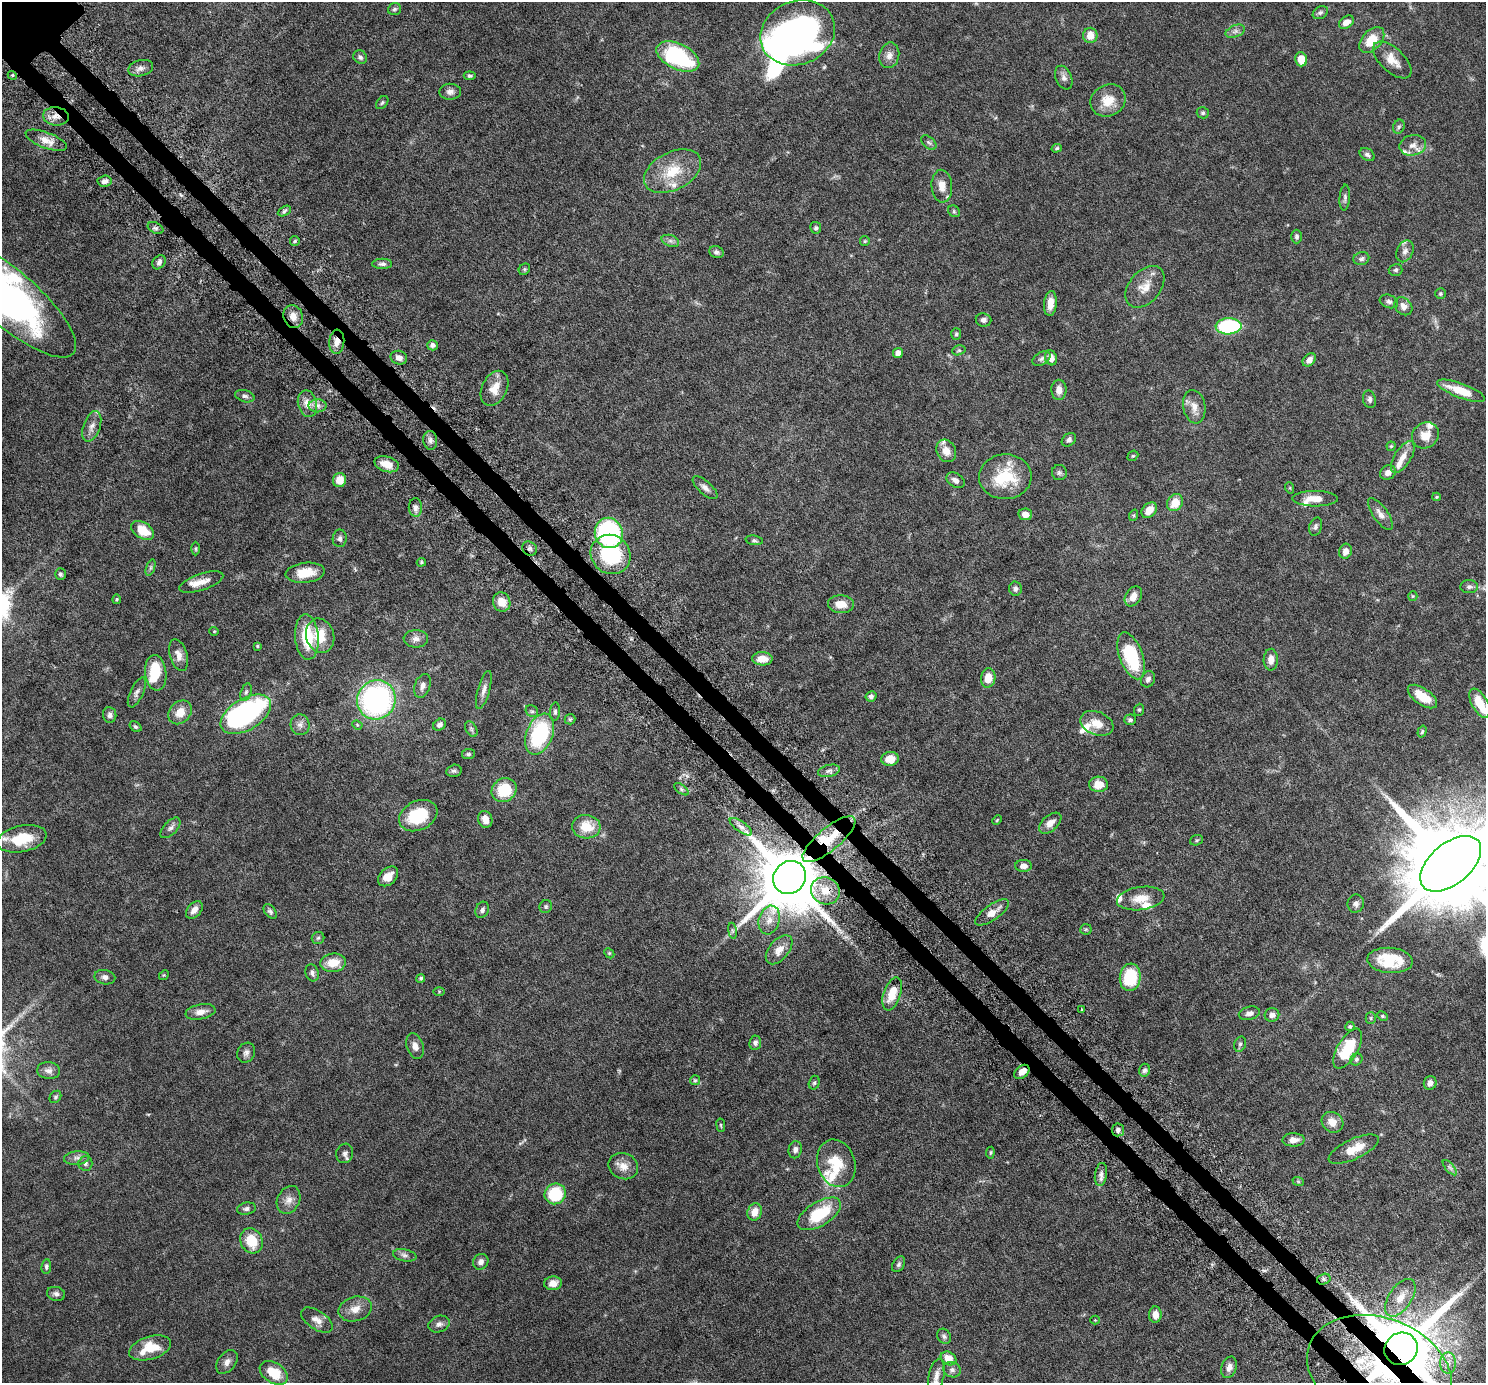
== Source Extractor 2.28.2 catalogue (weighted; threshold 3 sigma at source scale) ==
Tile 6 of 4 x 4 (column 2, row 2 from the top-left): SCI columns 1555-3038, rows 3109-4489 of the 6076 x 6075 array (HDU 1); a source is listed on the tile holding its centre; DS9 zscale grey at full resolution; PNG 1488 x 1385 px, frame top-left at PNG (2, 2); each listed source drawn as its Kron ellipse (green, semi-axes under 4 px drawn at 4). Shown black and unused: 3% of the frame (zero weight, under 6 of 12 exposures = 4% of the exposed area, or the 3 px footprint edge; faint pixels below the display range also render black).
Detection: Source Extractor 2.28.2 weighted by HDU 2 'WHT'; one run over the whole footprint, this tile lists its part. Background 0.0542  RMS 0.0019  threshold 0.00759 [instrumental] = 3 sigma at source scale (4.09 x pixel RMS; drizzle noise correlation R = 1.36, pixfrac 0.8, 0.05/0.05 arcsec/px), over >= 5 px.
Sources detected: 285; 5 inside a brighter object's white glare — neither listed nor drawn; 18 inside a brighter listed object's ellipse — not listed separately; the other 262 listed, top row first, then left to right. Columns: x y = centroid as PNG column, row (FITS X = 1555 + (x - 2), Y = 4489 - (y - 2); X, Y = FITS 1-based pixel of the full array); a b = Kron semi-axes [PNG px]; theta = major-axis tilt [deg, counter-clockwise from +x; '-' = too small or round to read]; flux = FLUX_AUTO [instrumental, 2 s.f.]
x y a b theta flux
394 9 7 6 - 0.32
1320 13 8 6 32 0.44
1346 22 8 5 36 1.2
1235 31 10 6 21 0.63
798 33 38 31 22 61
1090 35 7 7 - 2
1372 40 15 9 47 3.5
889 55 13 10 77 1.1
678 56 23 12 -26 17
360 57 7 6 - 0.46
1301 59 7 5 -77 2.7
1392 60 24 12 -43 2.4
141 68 13 8 14 0.85
12 75 4 3 - 0.24
470 76 6 4 -6 0.29
1064 78 12 8 -67 0.73
450 92 11 8 1 0.77
1108 100 18 15 29 3.1
382 102 7 5 50 0.3
1203 113 6 5 - 0.33
56 116 13 9 -6 1.4
1399 127 7 5 69 0.35
46 140 22 8 -21 1.7
929 143 9 5 -41 0.39
1413 145 13 10 12 1.2
1057 148 5 4 - 0.25
1367 155 8 6 -33 0.49
673 171 30 19 27 5.5
105 181 7 5 4 0.6
942 186 16 10 -86 1.8
1345 198 13 5 86 0.5
284 211 7 4 29 0.32
954 211 6 5 - 0.27
155 228 8 5 -26 0.39
816 228 6 5 - 0.31
1297 237 7 5 90 0.4
295 241 5 4 - 0.24
670 241 9 5 -19 0.52
865 241 5 4 - 0.21
1405 251 11 8 66 0.82
716 252 7 6 - 0.47
1361 259 8 6 16 0.47
159 262 8 6 52 0.55
382 264 10 5 1 0.53
524 269 6 5 - 0.27
1396 270 7 6 - 0.32
1145 287 24 15 50 2.5
1440 294 5 5 - 0.24
9 298 85 27 -41 58
1389 301 9 6 -19 0.5
1050 303 12 6 85 1.6
1403 306 10 8 -47 0.94
293 316 12 9 -70 1.4
983 320 8 6 -8 0.56
1229 326 13 8 2 14
956 334 6 5 - 0.27
337 342 12 7 86 1.3
432 345 5 5 - 0.55
959 350 7 5 16 0.26
898 353 5 5 - 0.82
399 358 8 6 -16 0.96
1051 358 7 6 - 1.3
1041 359 10 6 30 0.47
1309 360 7 5 44 0.91
494 388 18 12 64 2.3
1059 390 10 7 -89 1.2
1461 391 25 7 -20 3.8
245 396 10 6 -16 0.5
1369 399 9 6 -77 0.47
307 404 13 9 -76 1.6
317 406 9 6 0 0.73
1194 407 17 11 -80 1.6
92 426 16 8 70 1.1
1425 435 14 12 37 2.1
430 440 9 7 -84 0.66
1069 440 8 6 42 0.48
1391 446 4 4 - 0.19
946 451 12 9 -63 1.9
1133 456 6 4 40 0.22
1403 457 18 8 58 1.7
387 464 12 7 -17 2.1
1059 472 7 7 - 0.4
1388 473 8 7 - 1
1005 477 26 22 2 7.7
339 480 7 6 - 2.3
955 480 10 6 -31 0.75
705 488 15 6 -41 0.79
1290 488 6 3 -72 0.19
1437 497 4 4 - 0.2
1315 499 23 7 -1 2
1175 503 9 7 55 2.6
415 507 9 6 90 0.68
1149 510 9 6 47 1.7
1025 514 7 6 - 1.1
1380 514 19 7 -55 1.1
1134 515 6 4 72 0.18
1316 527 9 6 73 0.45
142 530 12 8 -31 3.3
609 533 15 14 - 23
340 538 9 7 87 0.52
754 540 9 4 -8 0.31
196 549 7 3 -90 0.2
530 549 8 6 -42 0.49
1345 551 7 6 - 1
611 554 20 19 - 13
421 562 5 4 - 0.2
151 568 8 4 71 0.31
305 573 19 10 7 3.3
60 574 6 5 - 0.33
201 582 23 8 19 1.7
1469 587 9 6 -2 0.54
1015 589 7 6 - 0.48
1133 596 11 7 58 1.4
1413 596 5 4 - 0.19
117 599 5 4 - 0.17
502 602 10 8 -64 2
841 604 13 8 -3 2.2
214 631 4 4 - 0.16
320 636 17 14 -74 3.6
307 637 23 12 -86 6.2
416 639 12 8 0 0.98
257 646 4 4 - 0.18
178 655 16 8 -74 1.4
1131 656 24 11 -70 10
762 659 10 6 -1 2.1
1271 660 11 7 88 1.2
156 673 18 10 -84 5
988 678 10 7 80 2.2
1148 679 8 6 62 0.59
422 686 12 7 71 0.87
484 690 19 6 74 0.92
137 692 16 6 65 0.71
246 692 9 5 74 0.39
871 696 5 5 - 0.46
1422 697 17 8 -35 2.9
376 700 20 19 - 37
1480 703 16 8 -61 3.7
1139 710 6 5 - 0.23
532 711 6 5 - 0.32
180 712 13 10 46 2.2
555 712 9 5 85 0.4
246 714 28 15 31 30
110 715 8 6 -83 0.58
570 719 5 5 - 0.24
1130 720 6 5 - 0.37
1097 723 17 11 -23 2.4
300 725 10 9 - 0.79
357 725 5 4 - 0.2
439 725 7 5 39 0.59
135 727 6 4 -37 0.32
471 729 8 5 -60 0.41
1422 732 6 4 73 0.25
540 734 21 13 69 15
468 754 6 5 - 0.33
890 759 8 7 - 2.3
454 771 7 6 - 0.37
829 771 11 6 14 0.6
1099 784 9 8 - 2.3
681 789 8 4 -36 0.37
504 790 13 11 34 5.8
418 816 20 14 26 7.1
485 819 8 7 - 1.3
997 820 5 3 - 0.15
1050 823 13 7 41 1.3
586 827 14 12 -5 3.5
741 827 13 5 -35 0.85
170 828 13 6 47 0.63
22 839 25 13 12 5.1
829 839 33 11 40 4.8
1196 840 6 5 - 0.26
1451 864 36 20 40 4700
1023 866 8 6 -1 0.92
388 876 11 8 43 1.7
790 877 17 15 46 1600
825 891 15 13 -30 3
1141 898 24 11 8 2.5
1356 904 9 8 - 0.66
546 906 7 6 - 0.32
194 910 10 6 48 1.1
482 910 8 6 65 0.53
270 911 8 5 -51 0.4
992 912 20 7 35 1.7
769 920 14 10 75 1.7
1086 929 5 5 - 0.24
732 931 8 4 -82 0.3
318 938 6 6 - 0.33
779 950 17 9 50 1.6
609 953 5 4 - 0.2
1390 960 23 12 -4 6.2
333 963 13 9 6 2.8
312 973 8 6 -71 0.54
164 975 5 4 - 0.16
105 977 10 7 -12 0.65
1130 977 14 10 83 7.6
421 978 4 4 - 0.28
439 991 6 4 0 0.18
892 994 17 8 71 3.4
1082 1009 2 2 - 0.18
201 1012 15 7 10 1.4
1249 1013 11 6 13 0.71
1272 1015 7 6 - 0.75
1382 1016 5 4 - 0.21
1371 1018 5 5 - 0.21
1350 1026 5 4 - 0.25
755 1043 7 6 - 0.54
1240 1044 8 5 74 0.37
415 1046 13 8 -71 0.99
1348 1049 22 10 59 6.4
246 1053 10 8 62 0.68
1356 1059 6 5 - 0.36
1145 1070 6 5 - 0.45
48 1071 11 8 -6 0.82
1022 1072 8 6 39 1.3
695 1080 5 5 - 0.23
814 1083 7 5 73 0.3
1430 1083 7 6 - 0.8
55 1097 6 5 - 0.3
1332 1122 11 10 - 1.8
721 1125 7 3 -82 0.2
1118 1130 6 6 - 0.55
1294 1140 11 6 1 1.1
1354 1149 27 10 25 3
795 1150 9 6 78 0.61
345 1153 10 8 72 0.65
990 1153 6 3 83 0.2
77 1158 13 6 5 0.72
85 1163 7 7 - 0.46
836 1163 24 19 -72 4.7
623 1166 15 13 -23 1.7
1450 1168 9 4 -48 0.45
1101 1174 11 6 82 0.74
1298 1181 6 3 -19 0.19
555 1194 11 10 - 7.8
289 1200 15 11 63 1.3
246 1209 9 6 11 0.5
755 1212 9 7 66 1.8
819 1214 24 12 31 7.5
251 1241 13 11 -65 4.3
405 1255 12 6 -12 0.61
481 1262 8 7 - 0.74
899 1264 8 5 58 0.4
46 1266 7 5 85 0.36
1324 1279 7 5 15 0.39
553 1283 9 7 5 1.2
56 1294 9 6 -15 0.56
1400 1298 21 11 56 2.5
355 1309 17 12 15 1.9
1155 1315 8 6 87 1.4
317 1320 18 9 -34 1.3
1095 1320 4 4 - 0.12
439 1324 11 8 18 0.74
944 1336 8 6 -55 0.46
150 1348 22 11 17 4.2
1401 1349 17 16 - 1900
949 1358 8 6 -33 1.9
227 1362 13 8 52 0.9
1448 1363 10 8 90 1.2
1229 1367 11 7 72 0.88
952 1370 9 7 -26 0.61
1380 1371 75 53 -21 180
274 1373 15 10 -34 4.1
936 1376 17 7 78 1.2
Overlapping masked pixels (flux is a lower limit): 11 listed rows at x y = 56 116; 337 342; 530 549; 829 839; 790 877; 825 891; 1022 1072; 1118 1130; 1324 1279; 1401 1349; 1380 1371
Isophote crosses this tile's border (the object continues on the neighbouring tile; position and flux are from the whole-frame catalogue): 5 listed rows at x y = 9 298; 1480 703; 1451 864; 1401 1349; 1380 1371